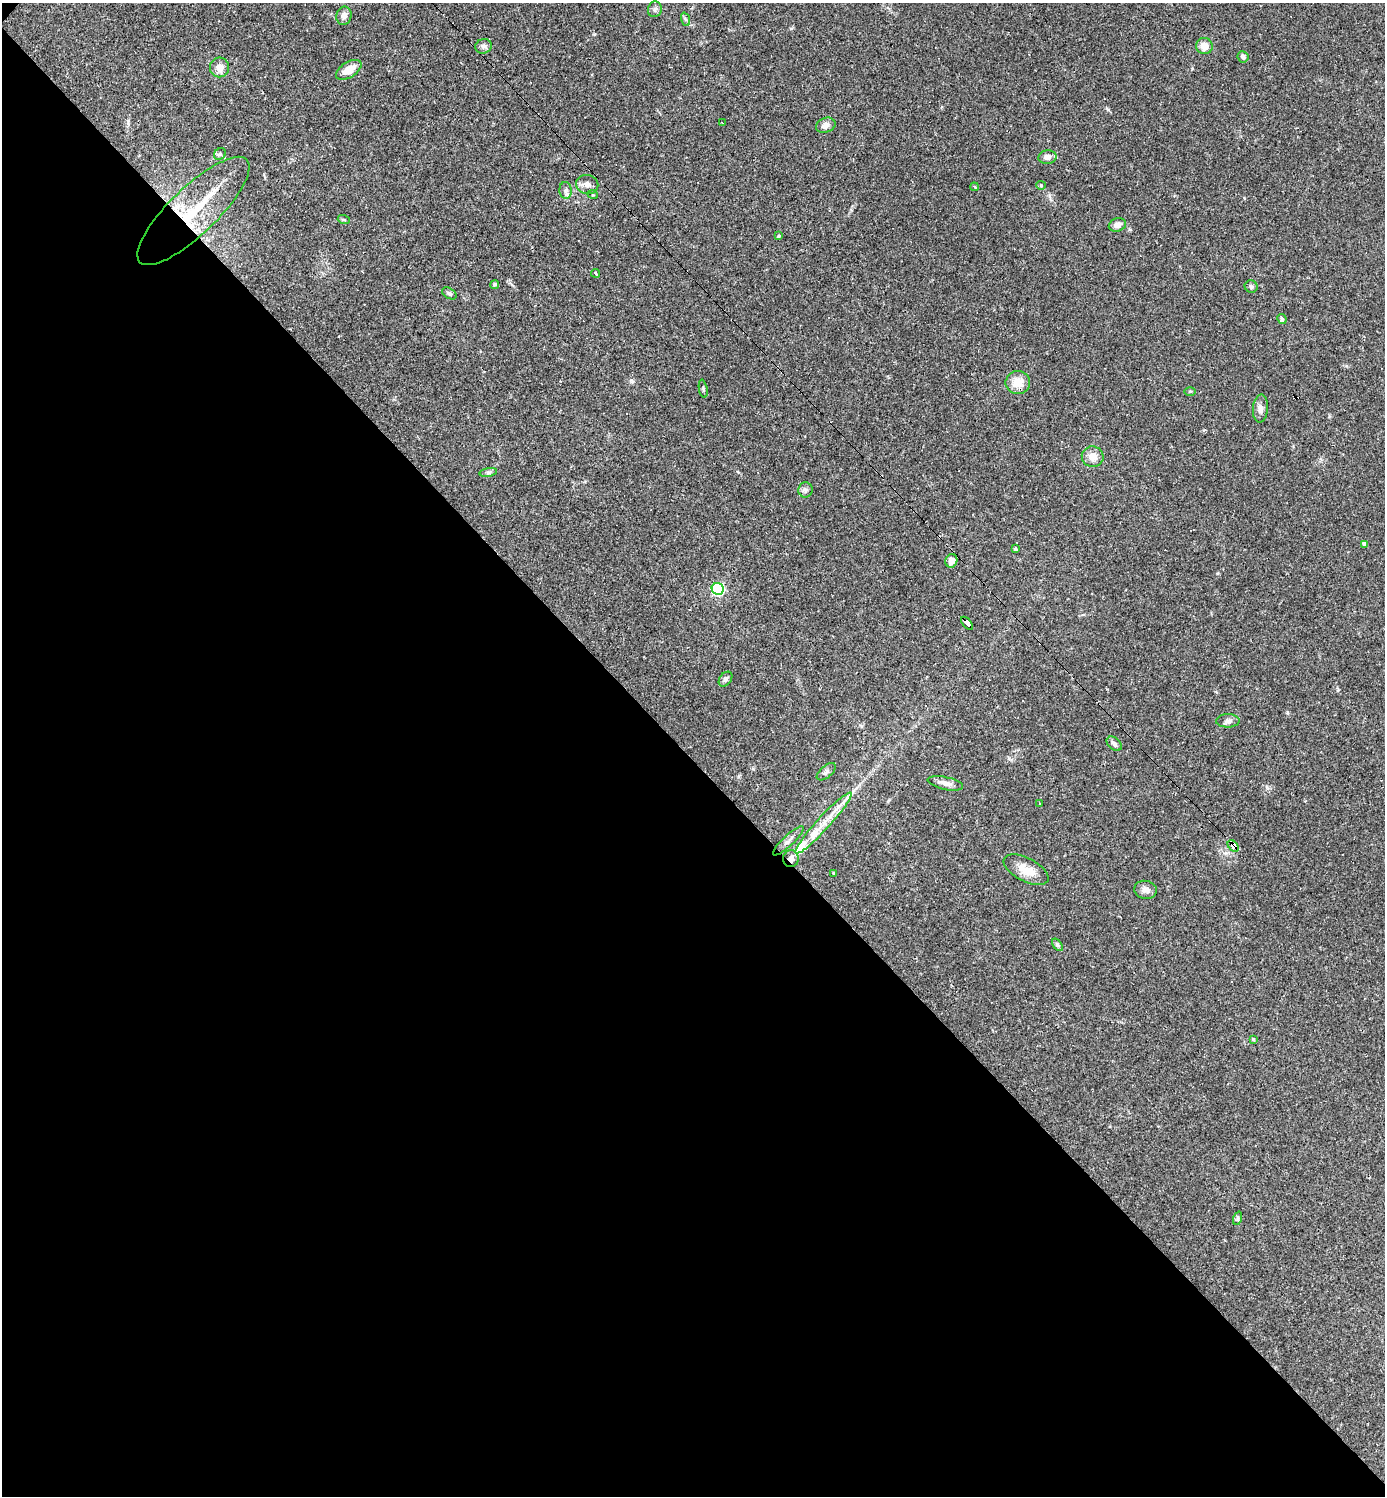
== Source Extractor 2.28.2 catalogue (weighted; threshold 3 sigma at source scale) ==
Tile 14 of 4 x 4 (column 2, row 4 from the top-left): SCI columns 1676-3058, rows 1-1494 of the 5975 x 5974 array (HDU 1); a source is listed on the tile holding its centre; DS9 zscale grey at full resolution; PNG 1387 x 1498 px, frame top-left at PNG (2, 3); each listed source drawn as its Kron ellipse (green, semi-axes under 4 px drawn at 4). Shown black and unused: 49% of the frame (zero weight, under 2 of 3 exposures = <1% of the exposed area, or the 3 px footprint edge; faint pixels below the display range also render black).
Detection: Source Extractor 2.28.2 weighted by HDU 2 'WHT'; one run over the whole footprint, this tile lists its part. Background 0.0384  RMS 0.0049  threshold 0.0222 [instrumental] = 3 sigma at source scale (4.5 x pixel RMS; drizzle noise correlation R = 1.50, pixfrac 1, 0.05/0.05 arcsec/px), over >= 5 px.
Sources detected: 65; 8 cosmic-ray / hot-pixel residue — neither listed nor drawn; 3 inside a brighter listed object's ellipse — not listed separately; the other 54 listed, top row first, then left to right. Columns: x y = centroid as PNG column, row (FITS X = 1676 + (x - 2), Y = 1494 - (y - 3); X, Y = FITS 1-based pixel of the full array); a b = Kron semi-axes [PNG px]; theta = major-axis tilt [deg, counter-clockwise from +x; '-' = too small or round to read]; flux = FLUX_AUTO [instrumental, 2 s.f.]
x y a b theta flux
655 9 8 7 - 1.3
344 16 9 7 77 2.4
685 19 7 4 -70 0.93
483 46 8 7 - 1.3
1204 46 8 8 - 4.6
1243 57 6 5 - 1.7
220 67 10 9 - 4.2
349 70 14 7 32 6.5
722 122 3 2 - 0.53
826 125 10 7 20 2.8
220 154 6 5 - 0.94
1047 157 9 7 8 2.7
587 184 11 9 -12 2.7
1041 185 4 4 - 0.49
974 187 4 3 - 0.58
566 190 8 6 -84 1.5
593 195 5 3 - 0.44
193 211 74 23 44 35
344 220 6 4 -18 0.61
1117 225 9 6 17 2.9
779 236 4 3 - 2.9
596 273 4 3 - 0.81
495 284 5 4 - 0.86
1251 286 6 6 - 1.1
449 293 8 5 -31 1.2
1282 319 5 4 - 1.7
1018 383 12 11 - 6.5
703 389 9 3 -80 0.65
1190 391 5 3 - 0.52
1260 408 14 7 85 2.4
1093 457 11 10 - 4.3
488 472 9 4 9 1.1
805 490 7 7 - 1.5
1364 544 4 4 - 1.9
1015 549 3 3 - 0.64
951 561 7 6 - 3
718 589 6 6 - 58
967 623 8 4 -48 66
725 679 8 5 52 1.2
1228 721 11 6 2 1.8
1114 744 9 5 -40 1.4
826 772 11 6 40 1.5
945 783 18 6 -12 2.8
1039 803 3 2 - 0.66
823 823 41 6 48 9.5
788 841 20 5 44 2.6
1233 846 7 4 -48 140
791 859 8 8 - 3.1
1026 870 24 11 -28 7.7
834 874 3 3 - 0.97
1146 890 11 9 -13 2.6
1057 945 7 4 -52 0.91
1253 1039 4 3 - 0.69
1238 1218 7 4 71 0.79
Overlapping masked pixels (flux is a lower limit): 4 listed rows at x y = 193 211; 967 623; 1233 846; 791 859
Unlisted compact peaks at least as high as the median listed source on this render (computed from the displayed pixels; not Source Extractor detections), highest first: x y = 594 34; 631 380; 1108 110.